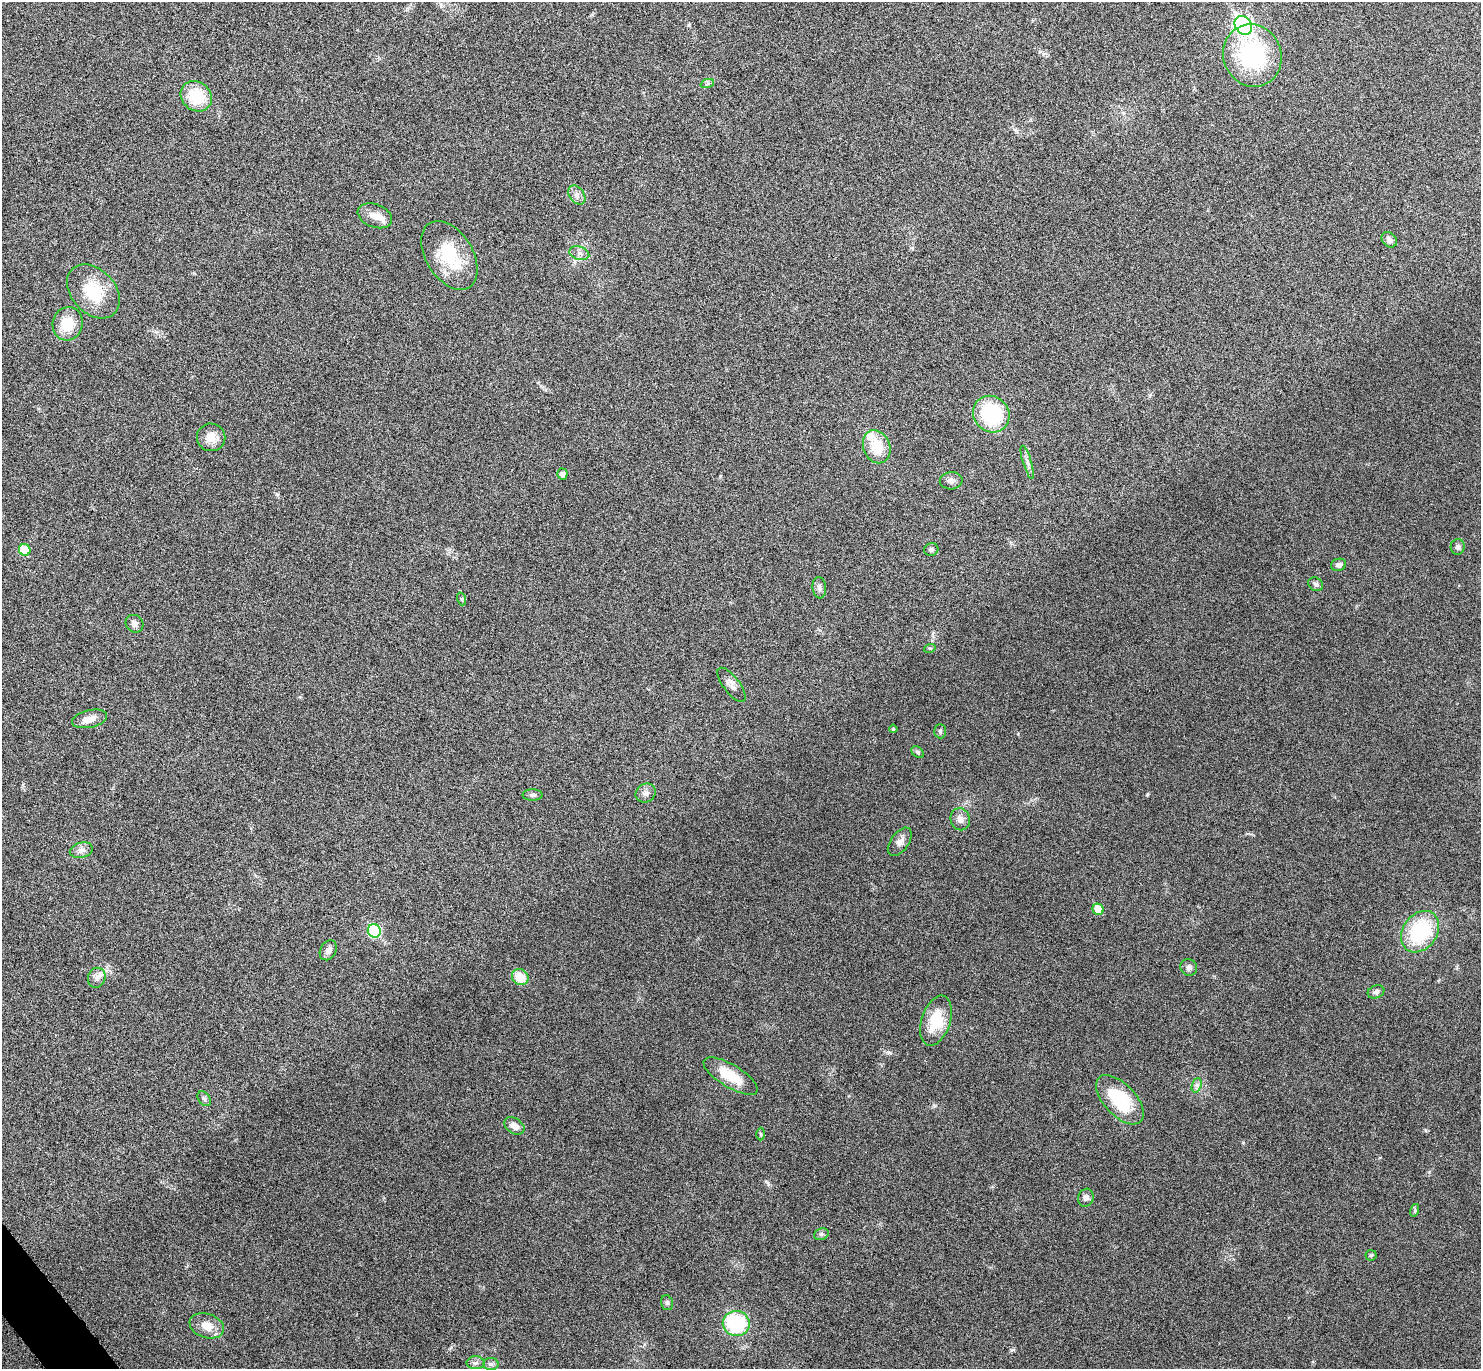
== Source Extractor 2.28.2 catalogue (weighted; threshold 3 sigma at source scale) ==
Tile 7 of 4 x 4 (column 3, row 2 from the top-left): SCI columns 2966-4444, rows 2895-4261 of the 5934 x 5929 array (HDU 1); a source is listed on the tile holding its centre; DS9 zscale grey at full resolution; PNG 1483 x 1371 px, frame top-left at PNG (2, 2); each listed source drawn as its Kron ellipse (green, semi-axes under 4 px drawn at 4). Shown black and unused: <1% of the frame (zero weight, under 4 of 8 exposures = <1% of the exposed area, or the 3 px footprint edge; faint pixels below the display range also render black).
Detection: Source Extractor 2.28.2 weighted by HDU 2 'WHT'; one run over the whole footprint, this tile lists its part. Background 0.0235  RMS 0.0036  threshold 0.0148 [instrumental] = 3 sigma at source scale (4.09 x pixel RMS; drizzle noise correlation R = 1.36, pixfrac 0.8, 0.05/0.05 arcsec/px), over >= 5 px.
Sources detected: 62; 2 inside a brighter listed object's ellipse — not listed separately; the other 60 listed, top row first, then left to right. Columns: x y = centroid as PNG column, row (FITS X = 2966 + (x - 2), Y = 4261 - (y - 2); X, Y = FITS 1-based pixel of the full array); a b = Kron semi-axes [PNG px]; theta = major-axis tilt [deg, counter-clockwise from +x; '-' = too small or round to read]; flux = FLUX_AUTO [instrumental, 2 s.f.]
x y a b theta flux
1243 25 10 8 -53 83
1252 55 31 29 -67 34
707 84 7 4 20 0.54
196 96 16 14 -40 11
577 195 10 7 -53 1.6
375 216 18 11 -21 3.3
1389 240 8 6 -47 1.4
579 253 10 6 -18 1.5
449 255 38 23 -58 16
93 291 31 22 -47 13
68 324 17 15 75 8.1
991 414 19 17 -45 25
211 437 14 13 - 3.7
877 447 17 13 -68 8.1
1027 462 17 3 -73 1.3
562 474 5 5 - 1.6
951 481 11 8 5 1.6
1458 547 8 7 - 0.88
931 549 7 6 - 0.98
25 550 6 5 - 8.6
1339 565 8 6 17 1.1
1316 584 8 6 -33 0.84
819 588 10 6 -84 1.2
462 599 6 4 -72 0.48
134 624 9 8 - 1.5
930 648 6 4 16 0.4
732 685 20 8 -53 2.1
89 719 17 8 12 3.4
893 729 4 4 - 0.4
940 731 7 5 -88 0.66
918 752 7 5 -41 0.56
646 793 10 9 - 1.5
532 795 10 6 0 0.86
960 819 11 9 -76 2.1
900 842 16 9 54 2
81 850 12 7 14 1.7
1098 909 5 5 - 5.4
374 931 7 6 - 21
1420 932 22 17 54 24
328 950 11 7 59 1.6
1189 967 8 8 - 1.1
520 977 9 7 -40 7.3
97 978 10 8 68 1.8
1376 992 8 6 20 0.99
936 1021 26 14 71 10
731 1076 31 11 -31 8.3
1197 1085 7 4 71 0.86
204 1099 8 5 -50 0.82
1120 1100 30 16 -47 17
514 1126 11 7 -33 2.4
761 1134 6 4 -89 0.49
1086 1198 9 7 71 1.4
1415 1210 6 4 72 0.52
821 1234 7 5 21 0.83
1371 1255 5 5 - 0.45
667 1303 7 5 -74 0.78
736 1323 13 12 - 25
207 1326 18 12 -19 4
475 1363 9 6 0 1
491 1364 8 6 1 0.84
Unlisted compact peaks at least as high as the median listed source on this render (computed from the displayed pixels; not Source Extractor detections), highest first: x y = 1011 1350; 768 1184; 888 1052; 934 1106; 1148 794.